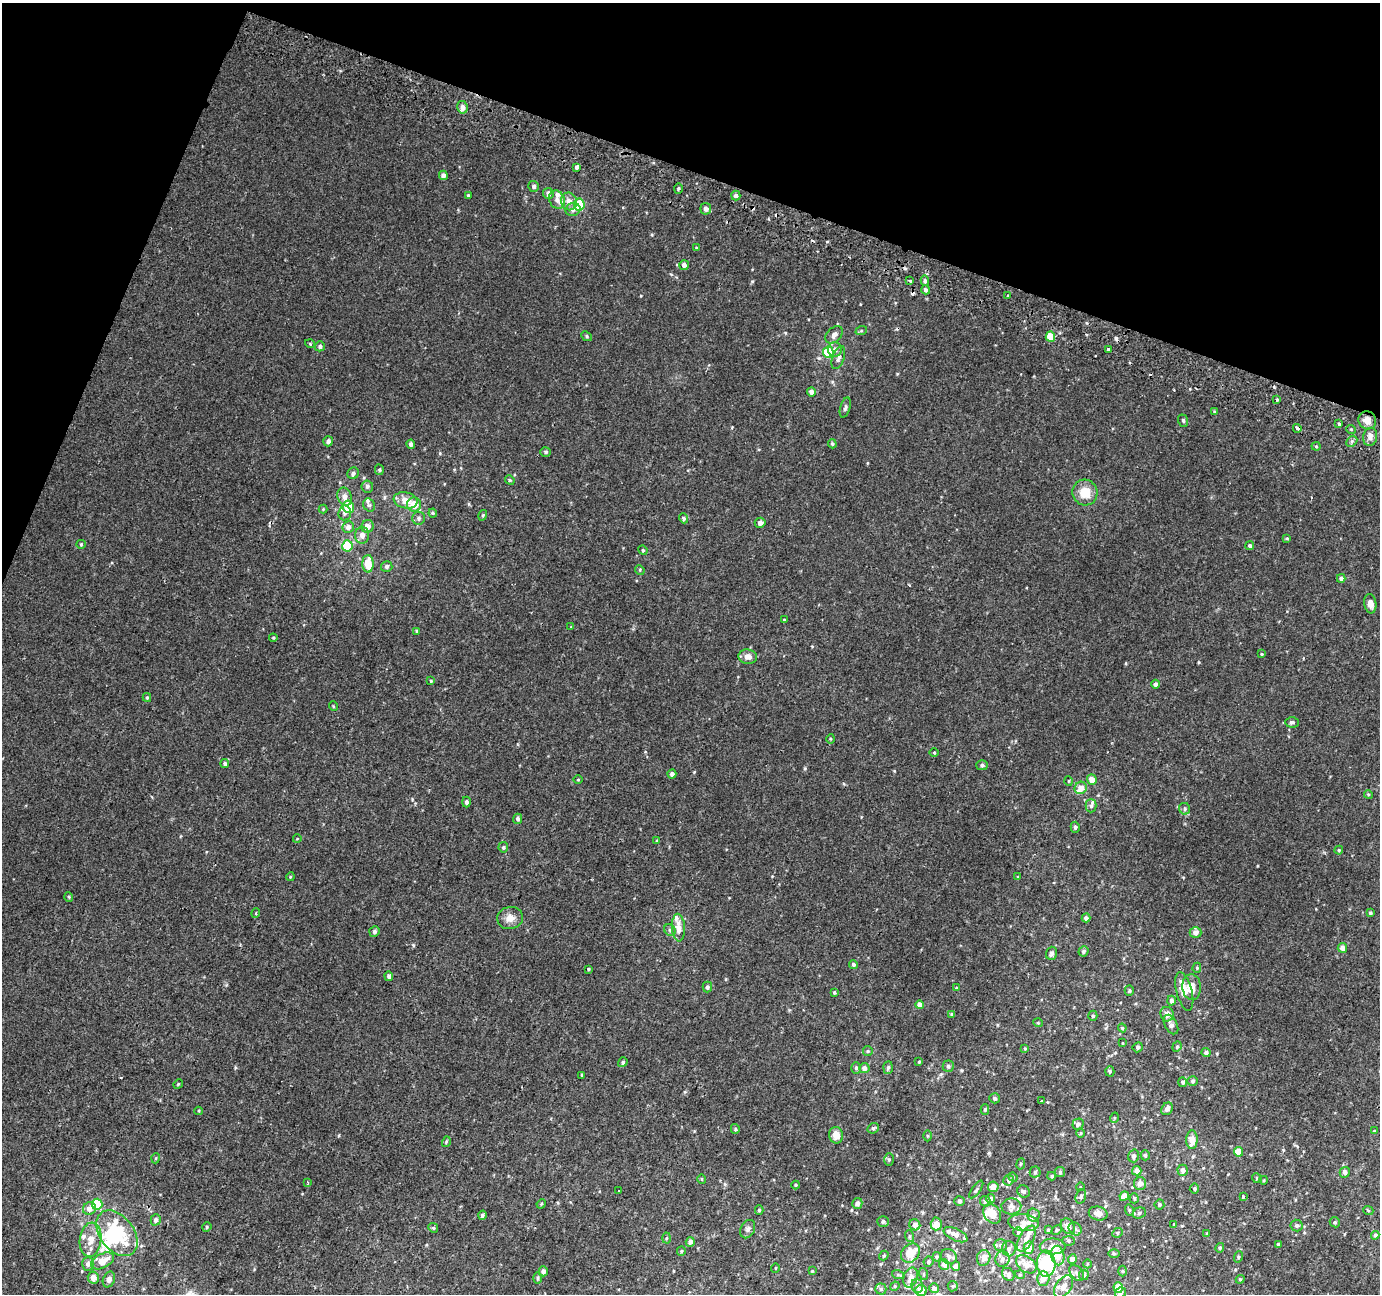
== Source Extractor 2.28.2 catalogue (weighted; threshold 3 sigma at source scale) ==
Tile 2 of 4 x 4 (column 2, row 1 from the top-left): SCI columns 1403-2780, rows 4194-5485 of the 5553 x 5736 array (HDU 1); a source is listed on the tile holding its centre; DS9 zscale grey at full resolution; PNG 1382 x 1296 px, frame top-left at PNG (2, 3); each listed source drawn as its Kron ellipse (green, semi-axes under 4 px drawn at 4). Shown black and unused: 18% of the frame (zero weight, under 2 of 3 exposures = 2% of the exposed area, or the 3 px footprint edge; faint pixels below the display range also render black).
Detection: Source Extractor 2.28.2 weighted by HDU 2 'WHT'; one run over the whole footprint, this tile lists its part. Background 0.00354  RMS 0.0031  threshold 0.0139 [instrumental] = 3 sigma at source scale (4.5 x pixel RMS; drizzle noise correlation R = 1.50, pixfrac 1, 0.0396/0.0396 arcsec/px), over >= 5 px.
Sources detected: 328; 1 inside a brighter object's white glare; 8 cosmic-ray / hot-pixel residue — neither listed nor drawn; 26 inside a brighter listed object's ellipse — not listed separately; the other 293 listed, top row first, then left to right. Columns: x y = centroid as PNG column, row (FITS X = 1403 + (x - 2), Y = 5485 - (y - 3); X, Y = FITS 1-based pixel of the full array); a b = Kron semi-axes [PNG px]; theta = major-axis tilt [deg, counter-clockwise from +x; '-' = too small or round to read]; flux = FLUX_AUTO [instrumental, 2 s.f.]
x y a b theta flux
462 107 6 5 - 1.5
576 167 4 4 - 0.7
443 175 5 4 - 1.1
534 186 5 5 - 0.75
678 189 5 3 - 0.38
548 193 5 5 - 1.3
468 195 3 3 - 0.35
736 195 5 4 - 0.69
557 200 10 7 -65 1.4
569 201 9 8 - 2.1
579 205 6 5 - 11
573 209 7 6 - 1.1
706 209 5 5 - 1.2
696 248 4 3 - 0.28
684 265 5 5 - 1
910 280 3 3 - 0.92
925 281 5 4 - 0.62
926 290 4 4 - 0.76
1008 295 4 3 - 0.38
861 331 6 4 18 0.35
834 335 10 7 44 1.4
587 336 6 4 -44 0.49
1050 337 5 4 - 6.4
310 344 5 3 - 0.25
320 346 5 5 - 0.75
835 349 7 7 - 1.2
1108 349 3 3 - 3.9
828 352 6 5 - 11
838 358 12 6 70 1.3
811 392 4 4 - 1.2
1277 399 4 3 - 0.41
845 408 10 5 74 0.71
1214 412 4 3 - 0.45
1367 420 9 8 - 2.6
1183 421 6 4 -70 0.51
1339 424 3 3 - 0.39
1297 428 4 3 - 2.5
1351 429 5 3 - 0.28
1370 437 9 7 77 1.7
328 441 5 4 - 0.95
1352 441 6 4 45 0.65
411 444 4 4 - 0.9
832 444 5 4 - 0.43
1316 446 4 4 - 0.3
546 452 5 5 - 0.51
379 470 5 4 - 0.42
353 473 6 5 - 0.77
510 480 5 4 - 0.37
367 486 6 6 - 0.8
1085 492 13 12 - 5
345 497 9 7 -69 1.7
405 500 12 8 -10 3.4
369 505 7 5 -62 0.7
414 505 7 7 - 4
348 507 6 5 - 9.1
323 509 4 4 - 0.27
345 513 7 6 - 1
433 513 4 4 - 0.32
483 515 5 3 - 0.32
419 518 6 6 - 0.76
683 518 5 4 - 0.57
760 523 5 5 - 1.2
367 526 6 6 - 1.9
348 527 6 5 - 1.2
362 535 8 7 - 1.7
1287 538 4 4 - 0.26
81 544 4 4 - 0.33
347 546 5 5 - 12
1250 546 4 4 - 0.65
643 550 5 4 - 0.35
368 564 9 5 -89 5.5
387 566 5 5 - 0.79
640 570 5 4 - 0.33
1341 578 4 4 - 0.91
1370 604 10 6 -82 1.9
784 620 3 3 - 0.34
571 627 4 3 - 0.22
417 631 4 3 - 0.44
273 638 4 4 - 0.29
1262 654 4 3 - 0.31
748 657 9 7 -8 1.9
431 681 4 3 - 0.29
1156 684 4 4 - 1
147 698 4 4 - 0.35
333 706 5 3 - 0.26
1292 722 7 5 -2 0.65
830 739 5 3 - 0.29
934 752 4 3 - 0.27
225 764 4 4 - 0.6
982 765 5 5 - 0.58
672 774 4 4 - 1.1
1092 779 5 5 - 2.8
578 780 5 3 - 0.24
1069 781 5 3 - 0.23
1081 788 6 6 - 2.5
1368 794 4 3 - 0.32
466 802 5 4 - 0.62
1091 806 6 5 - 0.69
1185 809 6 5 - 0.6
518 819 5 4 - 0.74
1075 827 5 4 - 0.63
297 839 4 3 - 0.2
657 841 4 4 - 0.28
503 847 5 5 - 0.51
1339 850 4 4 - 0.3
290 877 4 3 - 0.26
1018 877 4 3 - 0.25
69 897 5 3 - 0.27
256 913 5 3 - 0.29
1370 913 4 4 - 0.53
510 918 13 11 12 2.3
1086 918 4 4 - 0.85
678 928 14 6 -87 3.3
670 930 6 5 - 0.58
374 931 5 5 - 0.65
1195 932 6 5 - 1.4
1342 948 5 4 - 1.6
1083 951 5 5 - 0.71
1051 953 6 5 - 0.77
853 964 4 4 - 0.69
1197 968 5 4 - 0.37
589 969 4 3 - 0.31
389 976 5 4 - 0.7
707 987 5 5 - 0.64
1192 987 13 9 -86 3.5
957 988 4 3 - 0.37
1129 991 5 4 - 0.44
1184 991 20 8 -75 4.5
834 992 4 3 - 0.33
1171 1001 5 4 - 1.2
920 1005 4 4 - 1.8
952 1014 4 3 - 0.45
1167 1014 7 6 - 1.7
1093 1016 5 4 - 0.47
1038 1023 4 4 - 0.29
1171 1024 10 6 -63 1.2
1122 1028 4 4 - 0.33
1122 1043 3 2 - 0.2
1138 1047 5 4 - 0.48
1177 1047 5 4 - 0.4
1025 1049 4 3 - 0.28
868 1051 5 5 - 0.38
1206 1053 4 4 - 0.85
623 1062 5 4 - 0.5
919 1062 3 3 - 0.32
948 1066 5 5 - 0.6
856 1068 6 5 - 0.49
864 1068 5 5 - 1.4
888 1068 6 5 - 0.61
1110 1071 5 4 - 0.47
582 1075 4 4 - 0.32
1193 1081 5 5 - 0.6
1183 1082 5 4 - 0.69
178 1084 5 4 - 0.27
995 1098 5 5 - 0.59
1041 1101 3 2 - 0.53
985 1109 5 4 - 0.45
1167 1109 7 5 58 1.3
199 1111 4 3 - 0.29
1114 1118 5 3 - 0.29
1078 1124 5 5 - 0.95
873 1128 6 5 - 0.6
735 1129 5 4 - 0.43
1374 1131 4 3 - 0.24
1081 1133 5 3 - 0.29
836 1135 8 7 - 2.6
928 1136 5 3 - 0.35
1192 1140 9 5 88 3.3
446 1142 5 3 - 0.29
1238 1152 5 4 - 4
1145 1155 5 4 - 0.53
1134 1156 6 5 - 0.88
156 1158 5 3 - 0.28
889 1160 6 5 - 0.45
1021 1164 5 3 - 0.34
1183 1170 5 5 - 1.3
1137 1171 5 4 - 1.8
1035 1172 5 5 - 0.52
1060 1172 5 5 - 0.45
1345 1172 5 5 - 1.1
1052 1176 4 4 - 0.38
1013 1177 5 4 - 0.36
1257 1178 5 4 - 0.37
702 1179 5 3 - 0.22
1009 1180 5 5 - 0.72
1264 1180 4 3 - 0.25
307 1182 3 2 - 0.35
1140 1183 6 6 - 1.4
796 1185 4 4 - 0.3
993 1187 5 5 - 2.1
1080 1187 4 3 - 0.22
976 1189 10 2 54 0.44
1194 1189 5 5 - 0.39
619 1191 3 3 - 0.4
1024 1191 6 5 - 0.67
1081 1196 7 5 73 0.58
1124 1196 5 4 - 3.3
1243 1196 3 3 - 0.26
991 1198 4 4 - 0.6
1134 1198 5 4 - 0.41
960 1201 5 5 - 0.48
985 1201 5 5 - 0.58
857 1203 5 5 - 1.3
97 1204 5 5 - 12
541 1204 5 4 - 0.31
1159 1205 5 5 - 0.46
1011 1206 10 8 3 1.3
89 1208 7 6 - 1.9
759 1210 4 4 - 0.43
1129 1210 6 4 -73 0.4
1368 1210 5 3 - 0.24
1098 1213 9 6 -14 2
1139 1213 7 5 18 0.73
992 1214 11 8 -55 3.8
482 1215 4 4 - 0.65
1034 1215 6 6 - 0.82
156 1220 6 5 - 0.77
883 1221 5 5 - 0.65
1335 1222 5 4 - 0.4
1024 1223 15 8 -6 3.1
936 1224 6 5 - 2.7
1174 1224 3 2 - 0.28
915 1225 6 5 - 1.4
1297 1225 6 6 - 0.58
1068 1226 8 6 -56 2
207 1227 5 4 - 0.37
433 1228 5 4 - 0.41
748 1229 10 6 63 0.95
1075 1229 7 5 -46 0.76
1048 1230 4 3 - 0.43
1056 1230 6 4 28 0.45
1018 1232 5 5 - 0.45
117 1233 26 17 -53 19
1118 1233 5 4 - 0.46
1207 1234 3 3 - 0.25
955 1235 13 6 -25 1.5
1375 1235 4 4 - 0.58
909 1236 6 4 -73 0.4
666 1238 5 3 - 0.36
1026 1239 14 7 60 2
90 1240 17 11 82 3.8
1069 1241 6 5 - 0.5
690 1242 5 4 - 1.2
1278 1244 3 3 - 0.34
1000 1245 6 6 - 0.77
1053 1246 13 8 2 2.9
1029 1248 6 5 - 3.7
1220 1248 5 4 - 0.36
1009 1249 8 6 -86 1.1
681 1251 5 4 - 0.39
910 1253 10 8 45 6.8
1114 1253 6 4 -1 0.38
884 1255 5 4 - 0.33
1058 1255 10 6 -81 5.1
949 1256 8 7 - 1
937 1257 5 4 - 0.39
1238 1257 6 3 72 0.32
984 1258 8 6 74 1.9
1002 1259 8 7 - 1.1
1072 1259 5 4 - 1.9
103 1261 12 7 27 3.8
929 1262 5 5 - 0.52
88 1264 7 6 - 0.99
944 1264 5 5 - 1.8
1026 1264 11 7 -35 3
1046 1264 13 9 -87 15
1087 1264 4 3 - 0.26
956 1266 5 4 - 1.4
775 1268 5 3 - 0.23
543 1271 5 4 - 1.2
812 1271 4 3 - 0.24
1122 1271 5 3 - 0.3
1077 1273 9 6 -51 1.1
924 1274 6 3 -71 0.32
1008 1274 7 5 -52 1.3
898 1275 6 4 -19 0.44
1020 1275 5 3 - 0.27
1084 1275 5 5 - 0.48
93 1278 6 5 - 2.3
538 1278 6 4 89 0.43
911 1278 10 7 72 2.6
1043 1278 7 6 - 2.8
109 1279 8 6 66 1.1
1240 1279 4 4 - 0.31
895 1286 5 4 - 0.29
917 1286 7 6 - 0.84
953 1286 5 5 - 0.42
1063 1287 12 7 55 2.2
1118 1287 5 4 - 4.8
934 1288 5 4 - 1
881 1289 5 5 - 0.62
921 1291 5 5 - 3.5
1120 1292 5 5 - 1
Overlapping masked pixels (flux is a lower limit): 2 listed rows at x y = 1367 420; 1297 428
Isophote crosses this tile's border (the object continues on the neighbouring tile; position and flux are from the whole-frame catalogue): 1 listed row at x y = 921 1291
Unlisted compact peaks at least as high as the median listed source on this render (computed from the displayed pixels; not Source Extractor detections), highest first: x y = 413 945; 752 281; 1199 662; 694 772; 805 768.